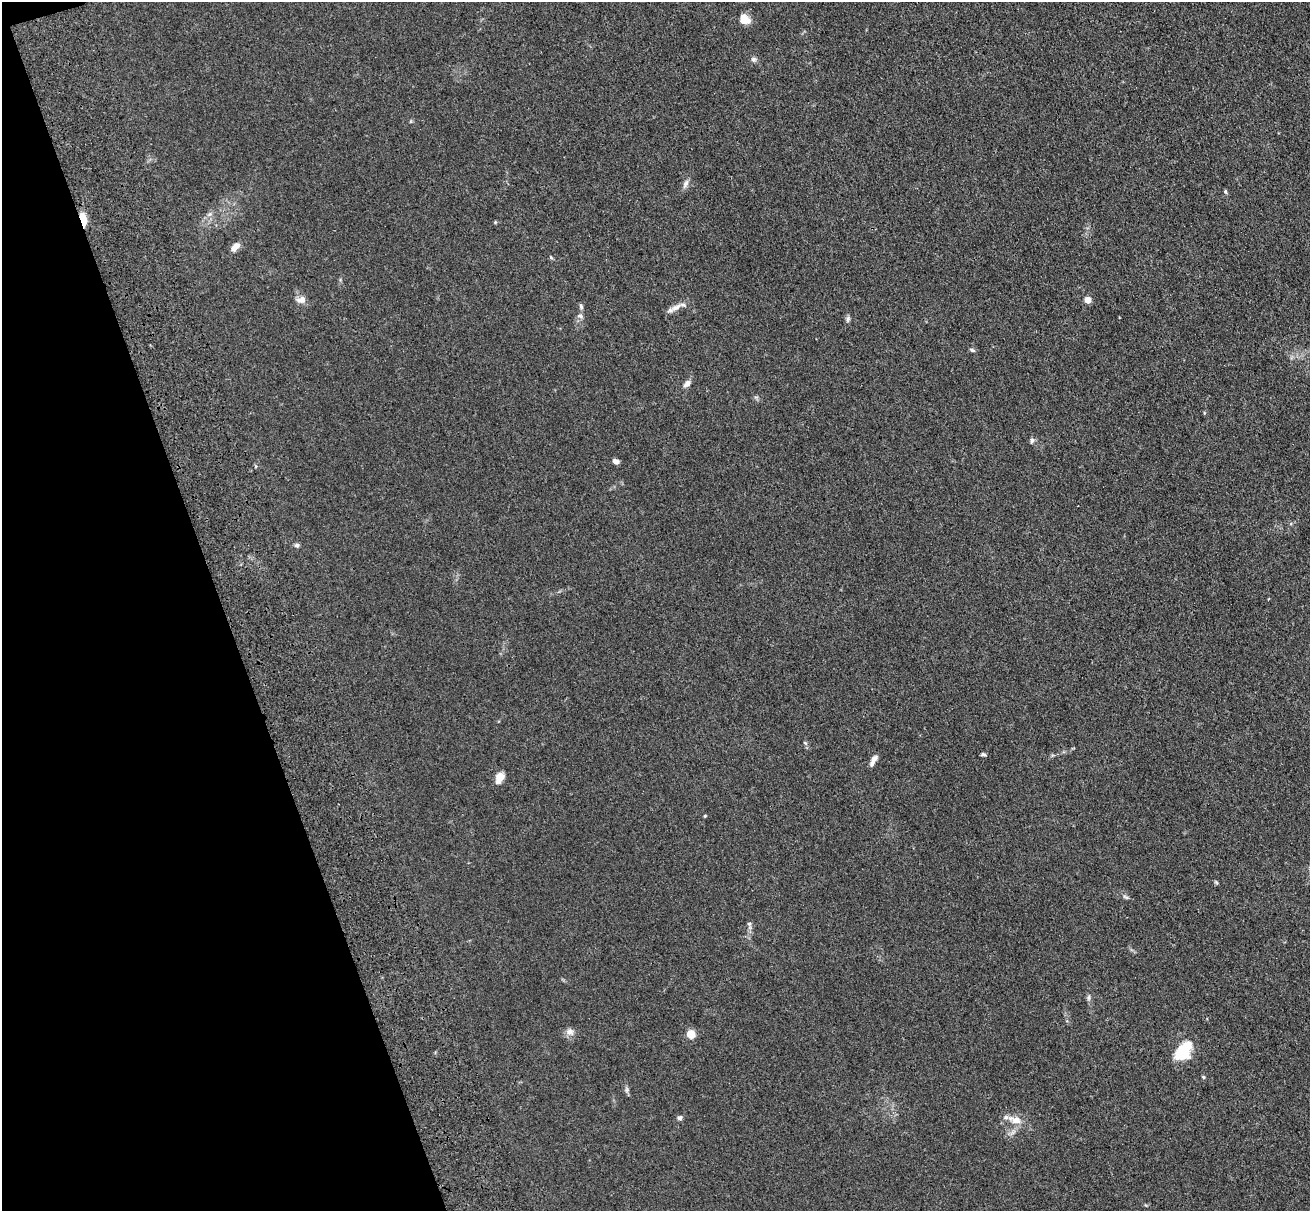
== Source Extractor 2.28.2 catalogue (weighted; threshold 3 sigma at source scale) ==
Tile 5 of 4 x 4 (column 1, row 2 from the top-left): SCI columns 179-1486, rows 2857-4065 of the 5581 x 5561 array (HDU 1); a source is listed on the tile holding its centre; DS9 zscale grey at full resolution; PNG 1312 x 1213 px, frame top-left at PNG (2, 2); no overlay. Shown black and unused: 17% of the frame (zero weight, under 3 of 4 exposures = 11% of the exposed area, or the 3 px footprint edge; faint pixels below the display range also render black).
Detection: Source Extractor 2.28.2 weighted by HDU 2 'WHT'; one run over the whole footprint, this tile lists its part. Background 0.0493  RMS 0.0055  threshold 0.025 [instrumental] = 3 sigma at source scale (4.5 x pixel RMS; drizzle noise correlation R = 1.50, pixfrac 1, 0.05/0.05 arcsec/px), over >= 5 px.
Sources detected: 36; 2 inside a brighter listed object's ellipse — not listed separately; the other 34 listed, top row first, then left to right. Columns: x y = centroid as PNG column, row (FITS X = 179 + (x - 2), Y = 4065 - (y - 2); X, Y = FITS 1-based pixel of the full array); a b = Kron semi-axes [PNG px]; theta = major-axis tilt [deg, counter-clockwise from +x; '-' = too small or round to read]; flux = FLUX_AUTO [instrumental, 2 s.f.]
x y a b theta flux
744 20 11 9 -41 7.1
753 59 7 6 - 1.4
686 184 13 5 63 2.1
1225 191 6 3 -72 0.67
210 214 6 5 - 1.2
83 219 12 5 -78 12
235 247 11 7 47 3.7
301 300 13 9 11 3.2
1088 300 4 4 - 8.5
581 307 8 5 -78 1.2
676 307 19 7 31 3.8
580 316 9 5 -16 1.3
848 319 9 5 77 1.2
972 350 8 4 -25 0.92
687 383 9 6 40 2.5
1032 440 8 5 72 1.3
616 461 7 5 -18 2.1
297 545 6 5 - 1.2
805 743 7 4 -45 0.77
983 754 7 4 -2 0.9
874 760 13 5 60 2.9
499 778 13 8 61 4.8
705 816 4 3 - 0.49
1216 882 6 4 -19 0.64
1126 897 10 4 -26 1.1
749 923 6 4 0 0.72
1089 997 9 4 89 1.1
570 1032 11 9 -27 2.8
691 1034 5 5 - 20
1182 1052 21 14 30 17
1203 1077 6 3 -71 0.6
627 1089 9 4 -82 1.2
680 1118 6 5 - 1.4
1016 1120 14 8 -18 5.9
Overlapping masked pixels (flux is a lower limit): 1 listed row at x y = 83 219